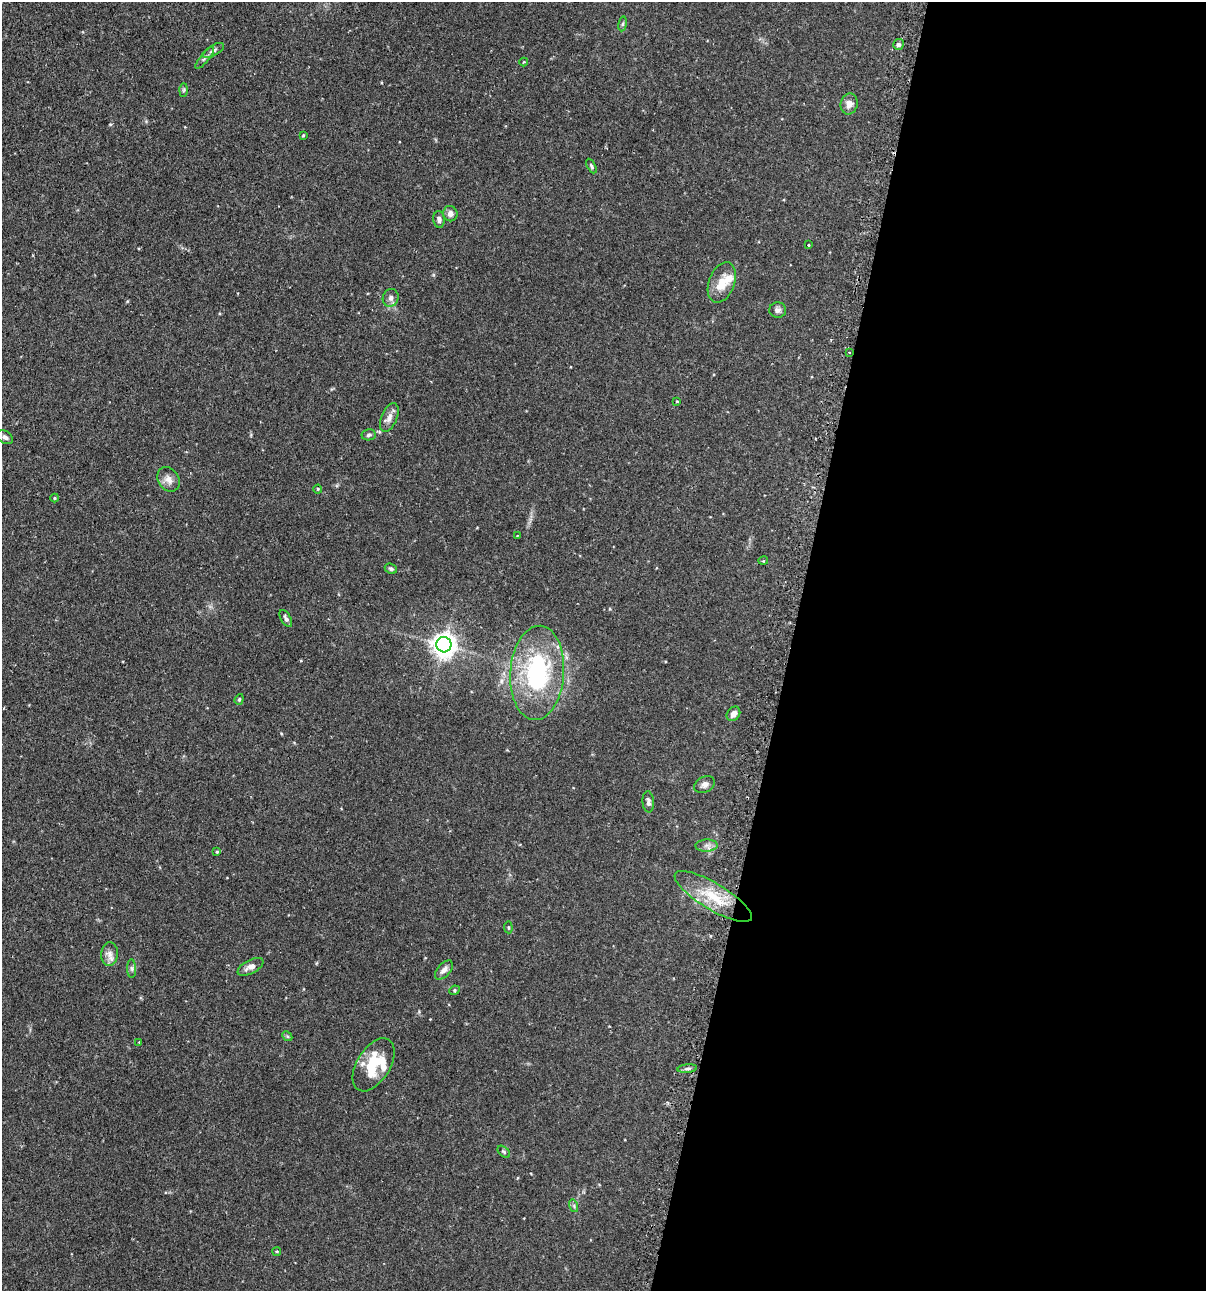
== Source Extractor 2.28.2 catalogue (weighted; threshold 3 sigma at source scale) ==
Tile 12 of 4 x 4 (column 4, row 3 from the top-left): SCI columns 3766-4969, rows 1325-2613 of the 5247 x 5227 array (HDU 1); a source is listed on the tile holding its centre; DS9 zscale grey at full resolution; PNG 1208 x 1293 px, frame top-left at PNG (2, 2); each listed source drawn as its Kron ellipse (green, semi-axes under 4 px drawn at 4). Shown black and unused: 35% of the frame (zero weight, under 2 of 3 exposures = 4% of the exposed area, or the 3 px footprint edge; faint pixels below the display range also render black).
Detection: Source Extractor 2.28.2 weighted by HDU 2 'WHT'; one run over the whole footprint, this tile lists its part. Background 0.115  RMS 0.0055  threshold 0.0248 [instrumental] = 3 sigma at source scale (4.5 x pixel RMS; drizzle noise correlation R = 1.50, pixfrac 1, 0.05/0.05 arcsec/px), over >= 5 px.
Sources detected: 54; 1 cosmic-ray / hot-pixel residue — neither listed nor drawn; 4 inside a brighter listed object's ellipse — not listed separately; the other 49 listed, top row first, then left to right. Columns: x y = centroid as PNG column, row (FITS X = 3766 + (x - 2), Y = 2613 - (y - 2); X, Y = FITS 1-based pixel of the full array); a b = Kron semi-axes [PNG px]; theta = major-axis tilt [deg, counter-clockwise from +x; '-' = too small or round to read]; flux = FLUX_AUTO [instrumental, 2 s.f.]
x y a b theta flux
623 24 7 4 81 0.78
898 44 5 5 - 1.5
213 51 12 5 29 1.7
205 58 14 4 51 1.5
524 62 4 3 - 0.4
184 90 7 4 89 0.85
849 104 10 8 77 3.3
303 135 3 2 - 0.53
591 166 8 4 -62 0.95
450 214 7 7 - 2.3
439 219 8 5 -86 1.7
808 245 3 3 - 0.53
722 283 21 13 70 9.5
391 298 9 8 - 1.9
778 310 8 8 - 1.7
849 352 3 3 - 0.77
677 401 3 3 - 0.42
389 417 15 7 68 3.4
369 435 7 5 9 1.1
5 437 8 6 -35 1.7
168 479 13 10 -55 3.8
318 489 4 4 - 0.47
55 498 4 4 - 0.54
517 536 4 2 - 0.29
763 561 5 3 - 0.4
391 569 6 5 - 0.95
286 619 9 5 -60 1.7
444 645 7 7 - 480
537 673 47 27 86 62
239 699 5 4 - 0.64
733 714 8 6 52 3
704 784 11 8 26 2.3
648 802 11 6 -85 1.6
706 845 11 6 2 2.3
217 852 4 3 - 0.58
713 896 44 13 -31 19
508 927 6 4 -84 0.61
110 954 12 8 85 3.2
251 967 14 6 28 3.3
132 968 9 4 -90 1.2
444 970 11 6 50 2.7
454 990 5 4 - 0.73
287 1036 5 4 - 0.7
139 1042 3 3 - 0.38
374 1065 29 16 58 18
687 1069 10 4 5 1.4
504 1152 7 4 -41 0.85
574 1206 6 4 -73 0.9
277 1252 4 3 - 0.61